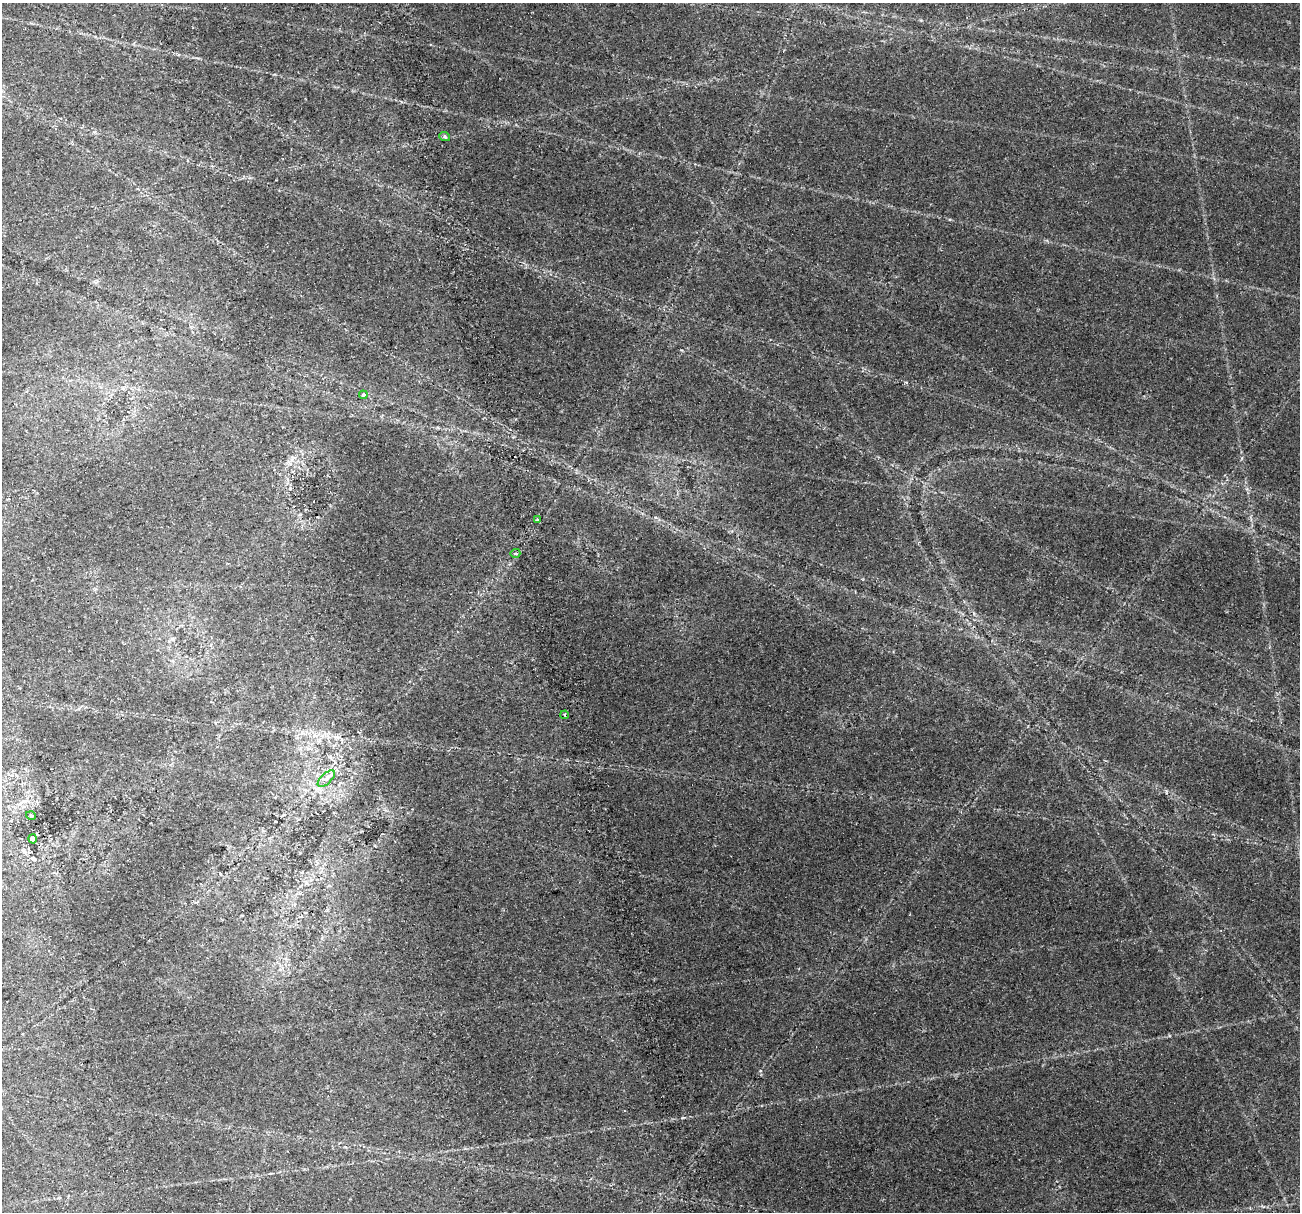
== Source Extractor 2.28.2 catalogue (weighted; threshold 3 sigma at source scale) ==
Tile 11 of 4 x 4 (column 3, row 3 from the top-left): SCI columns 3015-4312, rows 1772-2981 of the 6025 x 5914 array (HDU 1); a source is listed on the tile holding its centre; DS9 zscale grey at full resolution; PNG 1302 x 1214 px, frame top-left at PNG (2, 3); each listed source drawn as its Kron ellipse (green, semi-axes under 4 px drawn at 4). Shown black and unused: <1% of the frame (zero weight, under 2 of 4 exposures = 22% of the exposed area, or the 3 px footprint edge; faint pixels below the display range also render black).
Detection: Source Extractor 2.28.2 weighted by HDU 2 'WHT'; one run over the whole footprint, this tile lists its part. Background 0.061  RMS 0.0038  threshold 0.0171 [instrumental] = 3 sigma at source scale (4.5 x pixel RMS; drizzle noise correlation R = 1.50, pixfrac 1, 0.0396/0.0396 arcsec/px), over >= 5 px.
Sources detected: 8; all 8 listed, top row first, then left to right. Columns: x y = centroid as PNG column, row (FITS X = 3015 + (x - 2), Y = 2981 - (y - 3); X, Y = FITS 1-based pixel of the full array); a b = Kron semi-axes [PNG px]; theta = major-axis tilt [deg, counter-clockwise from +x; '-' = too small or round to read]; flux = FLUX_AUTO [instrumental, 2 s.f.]
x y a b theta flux
445 137 5 3 - 0.55
363 395 4 4 - 0.79
537 519 3 3 - 0.4
515 553 5 4 - 0.62
565 715 4 3 - 0.45
326 779 11 5 44 1.5
31 816 5 3 - 0.41
33 839 4 3 - 0.79